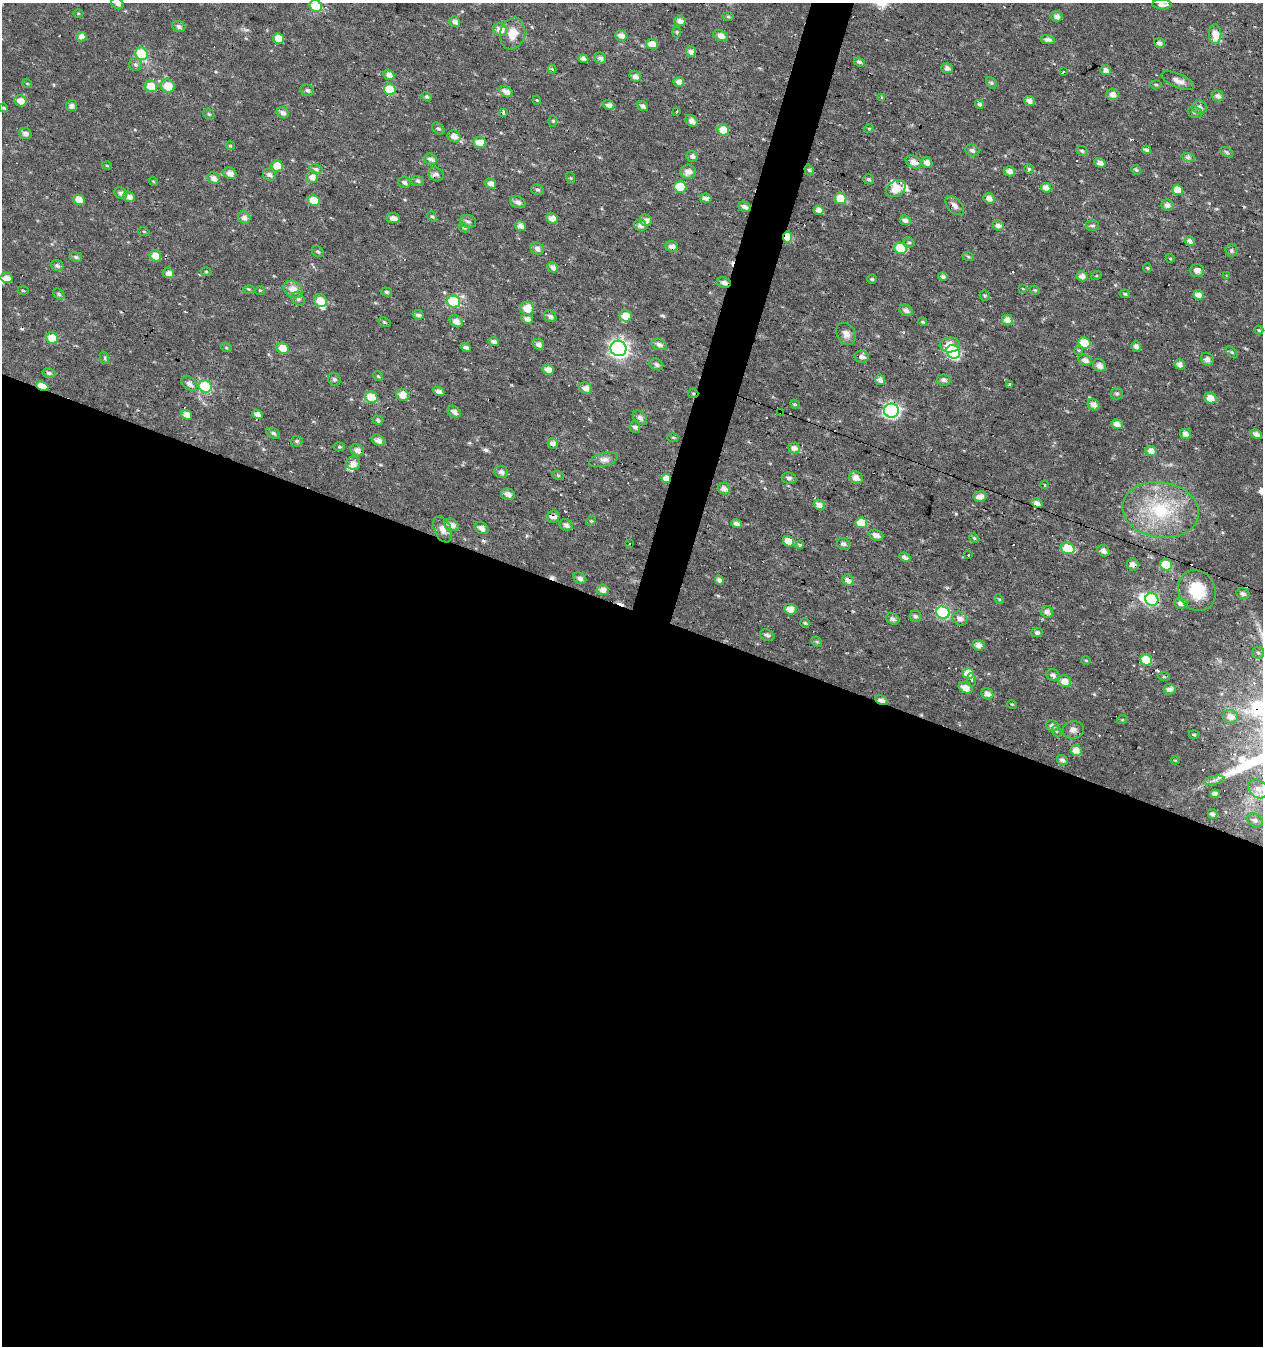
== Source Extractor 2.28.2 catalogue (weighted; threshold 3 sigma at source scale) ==
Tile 14 of 4 x 4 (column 2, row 4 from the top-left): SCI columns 1539-2799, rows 1-1344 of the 5534 x 5379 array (HDU 1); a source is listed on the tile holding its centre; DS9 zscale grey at full resolution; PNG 1265 x 1348 px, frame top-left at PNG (2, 3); each listed source drawn as its Kron ellipse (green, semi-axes under 4 px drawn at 4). Shown black and unused: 56% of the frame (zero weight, under 3 of 4 exposures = <1% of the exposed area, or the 3 px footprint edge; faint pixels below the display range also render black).
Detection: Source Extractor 2.28.2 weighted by HDU 2 'WHT'; one run over the whole footprint, this tile lists its part. Background 0.016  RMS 0.0021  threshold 0.00951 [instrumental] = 3 sigma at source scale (4.5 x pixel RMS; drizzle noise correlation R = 1.50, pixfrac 1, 0.0396/0.0396 arcsec/px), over >= 5 px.
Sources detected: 342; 1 inside a brighter object's white glare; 17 cosmic-ray / hot-pixel residue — neither listed nor drawn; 4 inside a brighter listed object's ellipse — not listed separately; the other 320 listed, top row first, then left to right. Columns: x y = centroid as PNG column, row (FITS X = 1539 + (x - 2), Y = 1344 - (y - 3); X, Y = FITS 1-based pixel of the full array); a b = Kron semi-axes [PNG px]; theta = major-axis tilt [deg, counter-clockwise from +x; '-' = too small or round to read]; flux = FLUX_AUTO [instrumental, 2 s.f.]
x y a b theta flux
117 3 6 5 - 0.88
1162 4 10 5 -2 1.3
316 6 6 5 - 7.7
78 13 5 3 - 0.21
1057 16 6 5 - 1
728 17 6 4 -2 0.26
680 21 6 5 - 1.1
455 22 6 5 - 0.98
179 26 6 5 - 0.67
500 29 7 6 - 1.9
677 32 5 3 - 0.27
513 34 16 12 73 3.1
1215 34 10 6 -90 2.6
621 36 6 5 - 1.2
721 36 8 5 -21 1.3
81 37 5 4 - 1.5
278 38 5 5 - 3.1
1048 40 7 4 -11 0.85
1159 43 5 4 - 0.72
652 44 6 5 - 2.4
691 51 5 5 - 1.2
142 54 6 6 - 13
600 58 6 5 - 0.67
583 59 5 4 - 1
859 62 6 4 -24 0.6
135 64 6 6 - 0.55
947 68 6 5 - 0.81
552 69 4 3 - 0.44
1106 70 5 5 - 0.98
1063 72 4 3 - 1.3
389 75 6 5 - 1.4
635 76 6 5 - 0.91
1178 81 17 7 -22 1.5
679 82 5 5 - 1.2
27 83 5 3 - 0.19
991 83 6 4 -53 0.4
1156 85 5 3 - 0.25
151 86 6 5 - 5.8
168 86 7 6 - 3.8
390 89 6 5 - 6.3
307 90 7 5 -23 0.51
506 92 7 5 -29 1.2
1112 94 6 5 - 1.2
1218 96 6 5 - 0.8
427 97 5 4 - 0.37
881 97 4 3 - 0.23
537 100 4 3 - 0.2
20 101 6 5 - 1.6
1029 101 5 5 - 1
979 104 4 4 - 0.97
609 105 6 5 - 0.92
72 106 5 5 - 0.85
643 106 6 4 -35 0.73
1200 107 7 6 - 1
4 108 4 3 - 0.25
676 112 3 3 - 0.35
1195 112 7 5 -18 0.51
283 113 6 5 - 0.97
503 113 3 3 - 0.63
209 114 6 5 - 0.3
553 121 5 3 - 0.27
691 121 6 5 - 1.3
869 128 5 3 - 0.17
438 129 7 5 -45 0.42
723 130 6 5 - 4.8
25 134 6 5 - 0.91
454 136 7 5 -29 1.3
480 142 6 5 - 2.4
230 146 4 4 - 0.24
972 150 7 6 - 0.68
1146 150 5 3 - 0.54
1082 151 6 4 -27 0.36
1227 152 7 4 -29 0.36
692 156 6 5 - 0.62
1188 157 7 4 -18 0.45
431 159 6 5 - 1
914 162 8 6 -29 1.4
927 163 6 5 - 1
1100 163 6 4 -22 1.1
107 166 5 3 - 0.2
277 166 6 5 - 3
316 169 7 4 -11 0.46
1029 169 5 5 - 0.3
809 170 6 4 -71 0.38
1136 170 5 4 - 0.3
1009 171 5 5 - 1.2
688 172 7 7 - 1.5
230 173 7 5 -28 1.3
436 174 8 6 -25 0.85
269 175 7 5 -28 0.82
312 177 6 5 - 1.3
213 178 6 5 - 1.1
571 178 6 4 -70 0.21
869 179 6 5 - 0.35
153 181 4 3 - 0.19
418 181 6 5 - 0.49
404 183 6 5 - 0.6
491 183 6 5 - 1.2
680 187 6 5 - 8.1
1046 188 5 4 - 1.4
896 189 10 7 33 2.9
537 190 6 5 - 0.39
1178 190 5 5 - 2.8
121 193 7 5 -34 0.82
129 197 6 5 - 1.3
706 198 6 4 -8 0.88
840 198 6 5 - 4.3
989 198 6 5 - 1.4
79 200 6 5 - 2.8
314 200 6 5 - 5.1
518 202 8 5 -20 0.9
1167 205 6 5 - 0.81
955 206 11 7 -47 1
745 207 6 4 -27 0.87
819 210 5 4 - 1.2
432 216 5 4 - 0.33
244 218 6 6 - 1.1
393 218 6 5 - 1.1
552 218 6 5 - 1.8
646 220 6 5 - 1.1
905 220 5 4 - 0.89
468 221 8 6 -17 0.63
640 225 6 5 - 0.99
998 225 6 5 - 0.98
520 226 5 4 - 1.4
1092 226 7 5 -1 0.44
464 228 6 4 -26 0.29
144 232 6 3 -20 0.23
787 237 5 4 - 3.8
1190 241 5 4 - 0.99
909 242 6 4 -36 0.38
672 246 6 5 - 1.1
901 248 6 5 - 6.9
537 249 7 5 -29 0.84
1232 250 6 6 - 0.5
318 251 6 5 - 0.35
155 256 6 5 - 3.7
968 256 6 4 -19 0.3
76 257 6 5 - 0.52
1170 258 4 3 - 0.16
57 265 6 5 - 0.61
553 267 6 5 - 0.96
1147 268 4 4 - 0.23
206 271 5 3 - 0.23
1197 271 7 6 - 1.1
168 273 6 5 - 1.1
1226 275 2 2 - 0.23
943 276 5 4 - 0.54
1082 276 6 5 - 1.2
1096 276 5 3 - 0.21
7 278 6 5 - 1.5
872 279 4 4 - 0.29
724 283 7 5 -10 0.9
249 289 5 3 - 0.26
293 289 10 8 -36 2.4
1023 289 4 3 - 0.27
260 290 5 3 - 0.18
1035 290 5 4 - 0.28
23 291 5 3 - 0.21
386 292 6 4 -18 0.36
59 294 6 4 -45 0.44
1125 294 5 4 - 0.32
985 295 5 5 - 0.31
1198 295 5 4 - 1.6
298 299 7 5 -39 0.65
320 301 7 6 - 3.3
454 302 6 6 - 14
527 308 7 6 - 3.4
906 310 7 5 -27 0.88
418 315 5 5 - 0.71
550 316 7 5 -41 0.72
625 316 6 5 - 3.4
527 319 6 5 - 0.98
1007 320 5 5 - 1.7
456 321 7 5 -32 1.3
384 322 6 4 -28 0.31
923 322 5 4 - 0.34
1259 330 4 4 - 0.28
846 334 12 9 -57 1.4
52 338 6 5 - 5
494 341 5 4 - 0.91
1084 343 6 5 - 4
538 344 6 5 - 0.96
659 344 8 5 -22 0.85
950 345 10 7 3 2.6
1136 346 5 5 - 0.83
226 347 5 3 - 0.24
466 347 6 4 -25 0.57
283 348 6 5 - 2.8
618 348 8 7 - 78
1079 350 3 3 - 0.46
953 352 7 6 - 22
1232 352 7 3 -45 0.25
862 357 7 6 - 1
105 358 6 4 -72 0.33
1207 359 7 6 - 0.8
1085 360 7 5 -22 1
656 364 7 5 -26 0.64
1180 364 5 5 - 0.99
1099 365 7 5 -38 1.2
548 370 6 5 - 1.7
49 373 6 5 - 0.57
378 376 5 4 - 0.24
334 379 7 6 - 0.47
880 380 5 5 - 1.1
944 380 7 5 -9 0.74
189 383 9 6 -42 1
1010 385 3 3 - 2.1
42 386 6 4 -23 5.4
205 386 6 6 - 17
586 388 7 5 -28 1.5
439 391 6 4 -29 0.91
693 393 5 4 - 0.3
1117 394 6 6 - 0.44
402 395 6 6 - 2.3
372 397 6 5 - 7.5
1210 398 6 5 - 2.4
795 404 5 4 - 0.27
1093 405 6 5 - 1.3
891 411 7 7 - 45
454 412 7 5 -35 1
781 413 3 3 - 0.6
257 414 5 4 - 1.5
186 415 5 4 - 1.9
640 418 8 6 -44 0.78
378 420 5 4 - 0.56
1117 424 6 4 -19 1.3
635 427 6 5 - 0.71
273 433 7 4 -28 0.5
1185 434 5 5 - 1.1
1256 434 6 4 -28 1
673 437 6 3 -3 0.24
378 440 7 5 -33 1.2
297 441 6 5 - 0.42
553 443 5 5 - 1.1
339 447 6 4 -7 0.27
794 448 6 5 - 1.1
357 450 7 5 -37 1.1
1151 451 6 5 - 1.3
604 460 14 6 14 1.2
353 463 7 6 - 1.3
501 472 7 6 - 0.81
558 475 6 4 -19 0.23
666 478 5 4 - 2.6
789 478 7 5 -9 0.63
856 478 7 6 - 1.5
1045 485 4 3 - 0.19
724 489 6 5 - 1.1
508 494 7 5 -16 1.1
980 496 7 5 8 1.4
1037 503 6 4 -31 1.1
819 505 6 5 - 1.4
1161 510 38 27 -9 16
553 517 6 6 - 0.99
591 521 5 4 - 0.26
861 523 5 5 - 4
736 524 5 4 - 0.86
451 525 8 5 -26 1.4
566 525 7 5 -29 0.87
482 528 7 5 -32 1
443 529 14 8 -65 1.4
876 535 7 5 -20 1.1
974 538 5 4 - 0.27
788 541 6 5 - 3
629 544 2 2 - 0.25
844 544 7 5 -31 0.76
800 545 4 3 - 0.39
1068 549 7 5 -18 8.6
1104 551 6 5 - 0.98
969 555 3 3 - 0.61
905 557 6 4 -25 1
1133 564 6 6 - 1.1
1166 565 6 5 - 5.7
580 578 7 5 -30 0.7
719 580 5 4 - 0.81
848 580 6 5 - 1.3
603 590 6 5 - 1.6
1197 590 21 18 -61 7.2
1243 594 6 5 - 0.69
999 599 5 4 - 0.25
1152 599 7 6 - 22
1181 603 7 5 -20 0.99
790 609 6 5 - 1.8
1047 612 6 5 - 0.97
943 613 7 6 - 23
915 616 6 5 - 0.53
893 619 7 5 -29 0.68
960 619 8 6 -34 1.1
805 623 5 5 - 0.3
1037 632 5 4 - 0.6
767 635 7 5 -25 0.55
817 642 6 4 -43 0.31
978 645 6 5 - 1.3
1258 653 6 5 - 0.45
1086 660 5 3 - 0.17
1146 660 6 5 - 5.6
968 673 6 5 - 3.3
1053 675 6 5 - 0.68
1164 677 6 4 -3 0.28
971 680 7 4 -82 0.42
1064 681 6 6 - 1.8
966 688 7 5 -27 1.7
1169 689 6 5 - 0.99
987 694 6 5 - 1.1
882 700 7 4 -29 1.2
1012 704 5 3 - 0.17
1230 717 8 7 - 1.4
1122 720 5 3 - 0.23
1052 726 6 5 - 0.82
1073 730 11 8 11 0.96
1056 731 5 3 - 0.23
1194 735 5 3 - 0.23
1076 750 5 5 - 1.7
1062 760 5 5 - 0.71
1175 760 4 4 - 0.18
1214 780 10 3 11 0.63
1258 789 11 8 -36 1.4
1215 794 4 4 - 0.94
1213 814 5 4 - 0.67
1255 820 8 6 -27 0.65
Overlapping masked pixels (flux is a lower limit): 17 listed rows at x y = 316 6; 1200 107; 914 162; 787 237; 724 283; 42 386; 693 393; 891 411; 781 413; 273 433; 553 443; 666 478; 1037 503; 553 517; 1133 564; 848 580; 882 700
Isophote crosses this tile's border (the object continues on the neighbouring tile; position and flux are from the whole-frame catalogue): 3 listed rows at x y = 117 3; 1162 4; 316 6